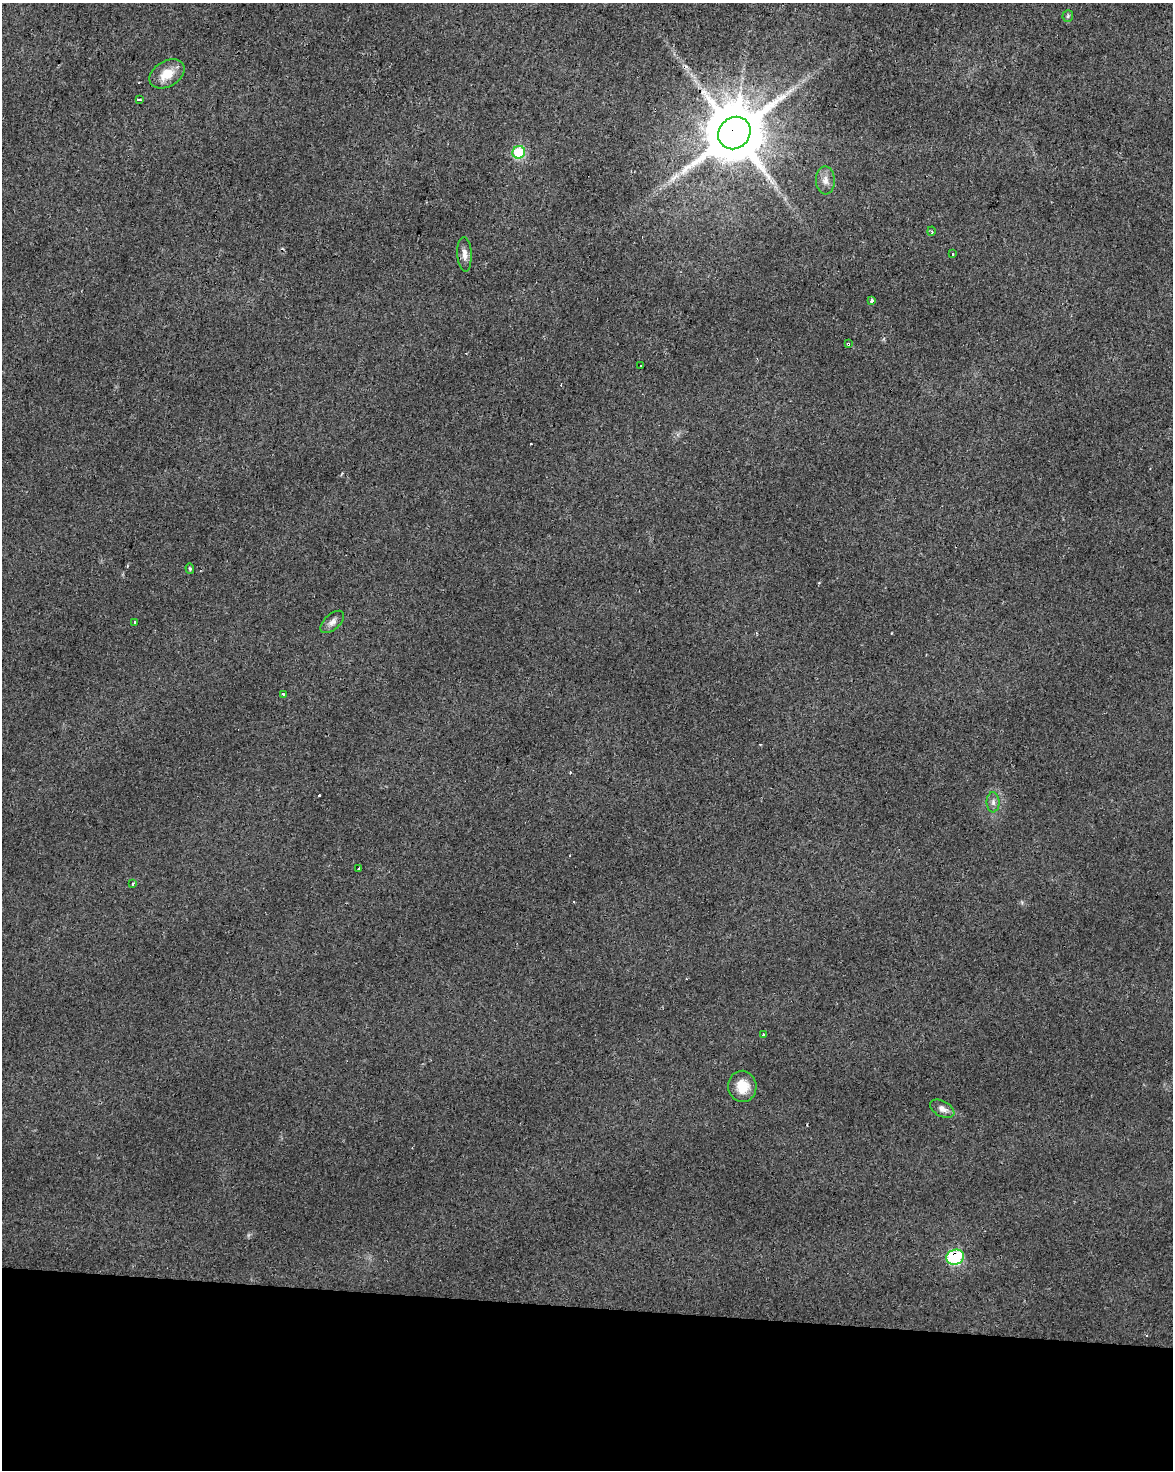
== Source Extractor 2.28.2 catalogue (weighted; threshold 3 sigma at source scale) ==
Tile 10 of 4 x 3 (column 2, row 3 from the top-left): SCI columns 1176-2346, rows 285-1752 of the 4687 x 4912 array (HDU 1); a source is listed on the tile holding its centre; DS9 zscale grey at full resolution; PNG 1175 x 1472 px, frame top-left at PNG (2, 3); each listed source drawn as its Kron ellipse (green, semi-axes under 4 px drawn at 4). Shown black and unused: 11% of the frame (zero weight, under 2 of 3 exposures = <1% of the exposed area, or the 3 px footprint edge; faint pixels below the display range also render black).
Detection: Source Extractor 2.28.2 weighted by HDU 2 'WHT'; one run over the whole footprint, this tile lists its part. Background 0.0282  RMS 0.0063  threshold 0.0281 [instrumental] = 3 sigma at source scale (4.5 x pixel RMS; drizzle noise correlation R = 1.50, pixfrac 1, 0.0396/0.0396 arcsec/px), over >= 5 px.
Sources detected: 32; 8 cosmic-ray / hot-pixel residue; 1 long thin detection or spike segment (spike, bleed or trail) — neither listed nor drawn; the other 23 listed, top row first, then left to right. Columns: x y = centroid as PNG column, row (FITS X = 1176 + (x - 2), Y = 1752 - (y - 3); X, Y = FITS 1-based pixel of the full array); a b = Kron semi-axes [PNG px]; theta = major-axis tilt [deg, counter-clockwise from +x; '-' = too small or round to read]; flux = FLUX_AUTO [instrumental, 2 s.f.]
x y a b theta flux
1068 16 6 5 - 0.94
167 74 19 12 31 11
139 100 4 3 - 4.9
734 133 17 15 45 4200
519 152 6 6 - 34
825 180 14 9 -88 4.4
931 231 5 4 - 0.87
464 254 17 7 -87 3.9
953 254 3 3 - 2.2
871 301 4 3 - 3.6
848 344 4 3 - 1.1
640 366 3 3 - 1.7
190 569 5 4 - 0.74
134 622 3 3 - 6.6
332 622 14 7 42 3.3
283 695 3 3 - 1.9
993 802 10 6 -89 2.4
359 869 3 3 - 5.1
133 884 3 2 - 0.92
763 1035 3 3 - 3.6
742 1086 15 14 - 11
942 1109 13 7 -28 3.8
955 1257 9 7 22 50
Overlapping masked pixels (flux is a lower limit): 3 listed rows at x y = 734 133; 848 344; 955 1257